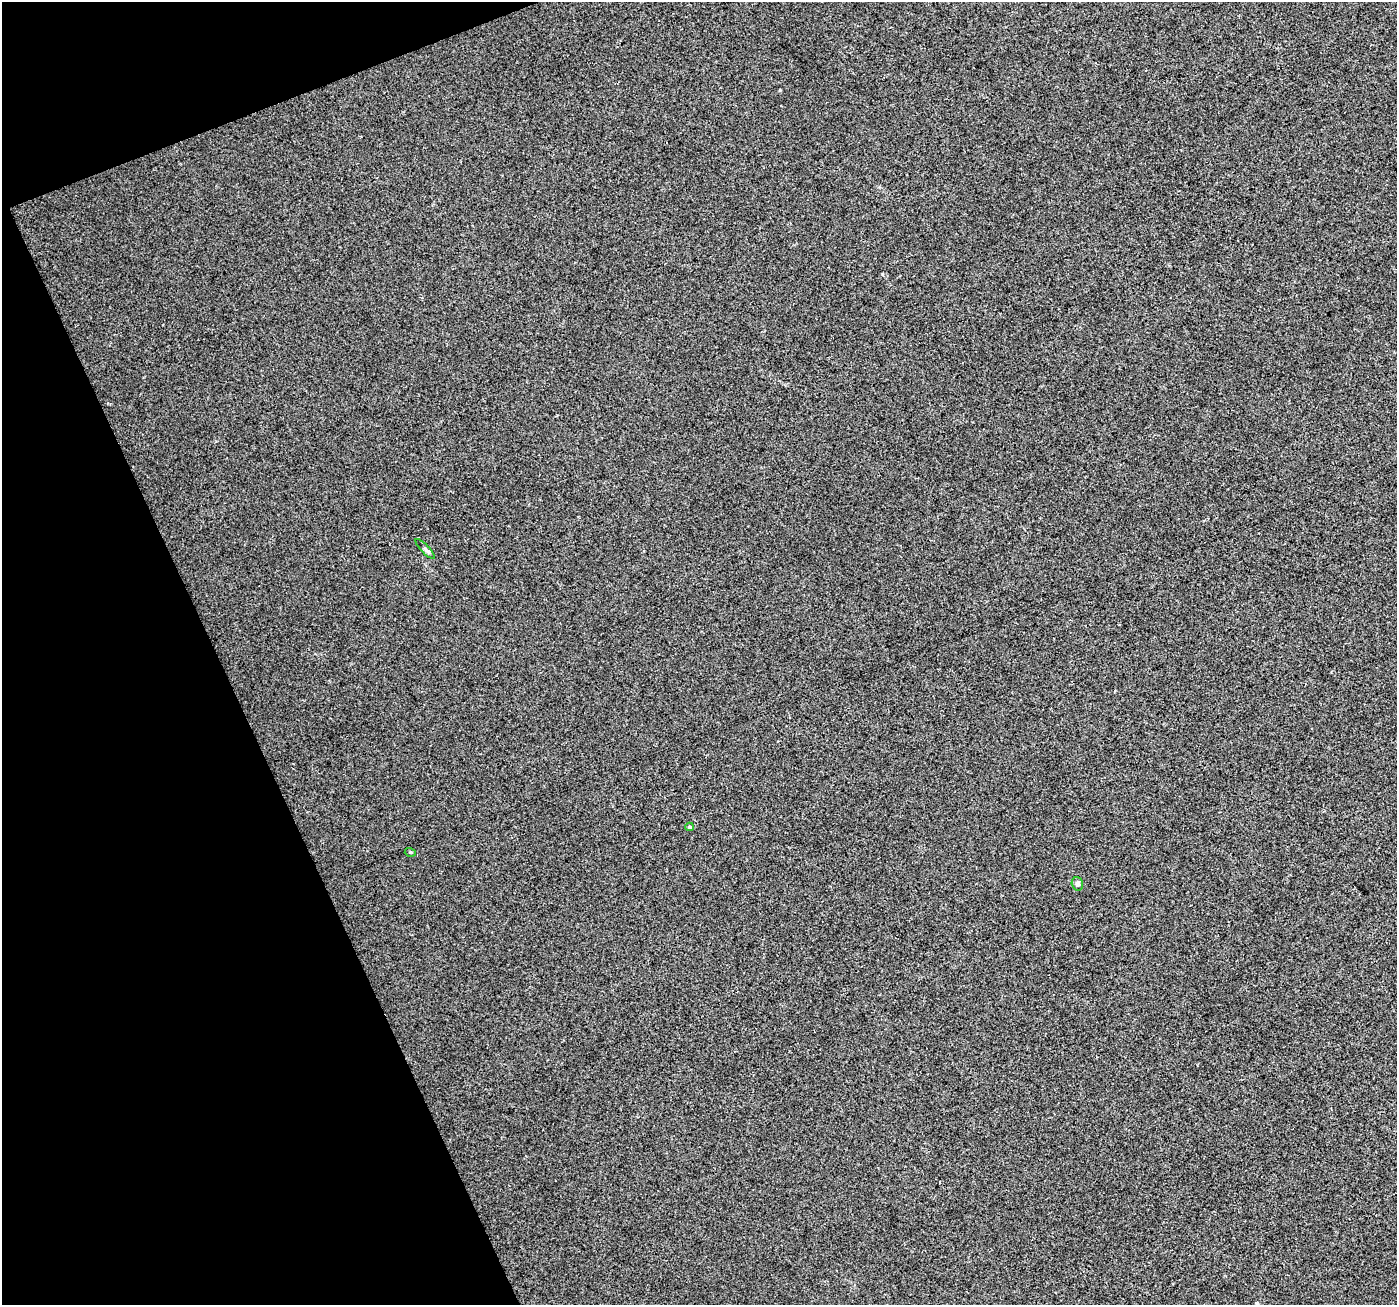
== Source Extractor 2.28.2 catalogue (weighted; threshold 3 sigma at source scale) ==
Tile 5 of 4 x 4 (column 1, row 2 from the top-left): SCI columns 3-1397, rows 2747-4049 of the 5583 x 5434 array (HDU 1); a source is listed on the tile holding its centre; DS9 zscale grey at full resolution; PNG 1399 x 1307 px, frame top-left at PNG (2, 2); each listed source drawn as its Kron ellipse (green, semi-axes under 4 px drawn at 4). Shown black and unused: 19% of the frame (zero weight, under 2 of 3 exposures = <1% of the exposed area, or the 3 px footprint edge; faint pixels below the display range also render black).
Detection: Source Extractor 2.28.2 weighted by HDU 2 'WHT'; one run over the whole footprint, this tile lists its part. Background 0.014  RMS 0.0079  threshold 0.0356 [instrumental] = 3 sigma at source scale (4.5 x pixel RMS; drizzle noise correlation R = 1.50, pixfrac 1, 0.0396/0.0396 arcsec/px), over >= 5 px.
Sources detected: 4; all 4 listed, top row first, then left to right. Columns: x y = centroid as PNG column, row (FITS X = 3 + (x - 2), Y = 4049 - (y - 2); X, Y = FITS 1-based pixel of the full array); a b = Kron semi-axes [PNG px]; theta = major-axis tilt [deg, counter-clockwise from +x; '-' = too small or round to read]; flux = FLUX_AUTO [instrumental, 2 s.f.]
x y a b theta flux
425 549 13 3 -47 1.5
690 827 4 3 - 1.3
410 852 5 3 - 0.76
1077 884 7 5 -74 2.3